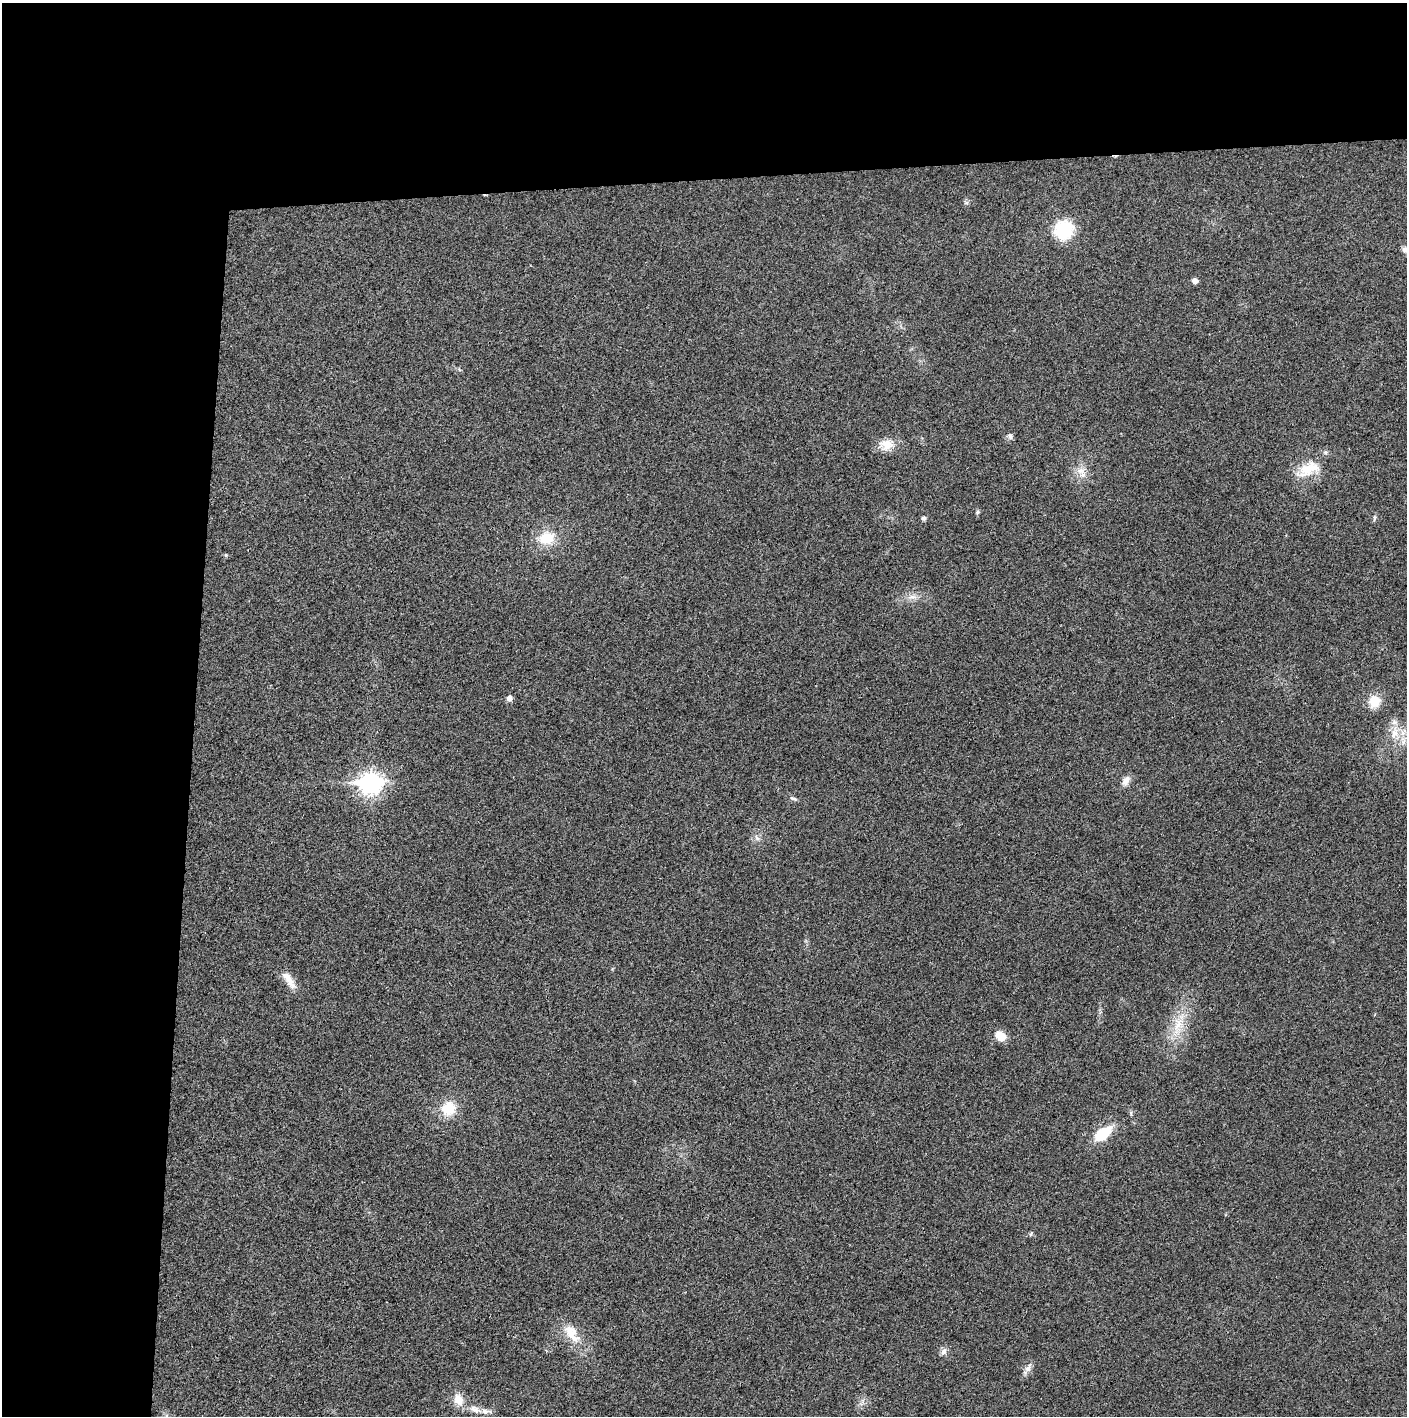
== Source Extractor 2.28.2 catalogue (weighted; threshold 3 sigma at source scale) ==
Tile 1 of 3 x 3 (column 1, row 1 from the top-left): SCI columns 2-1406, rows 2830-4243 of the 4221 x 4244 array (HDU 1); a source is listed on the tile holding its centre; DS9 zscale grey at full resolution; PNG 1409 x 1418 px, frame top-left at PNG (2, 3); no overlay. Shown black and unused: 24% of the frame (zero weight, under 3 of 4 exposures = <1% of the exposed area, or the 3 px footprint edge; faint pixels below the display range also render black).
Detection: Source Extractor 2.28.2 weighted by HDU 2 'WHT'; one run over the whole footprint, this tile lists its part. Background 0.0254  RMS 0.006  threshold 0.0272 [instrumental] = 3 sigma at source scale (4.5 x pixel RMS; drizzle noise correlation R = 1.50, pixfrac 1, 0.05/0.05 arcsec/px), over >= 5 px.
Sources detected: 37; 1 cosmic-ray / hot-pixel residue — not listed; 2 inside a brighter listed object's ellipse — not listed separately; the other 34 listed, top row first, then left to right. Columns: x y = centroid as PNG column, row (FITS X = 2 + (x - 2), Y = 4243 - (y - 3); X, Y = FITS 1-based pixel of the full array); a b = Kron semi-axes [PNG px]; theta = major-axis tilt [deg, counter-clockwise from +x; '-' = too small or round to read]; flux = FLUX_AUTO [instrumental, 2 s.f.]
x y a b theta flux
966 203 6 6 - 1.2
1064 230 20 19 - 31
1405 250 8 7 - 2.8
1195 281 5 5 - 3.9
1010 436 9 6 -62 1.8
886 445 20 14 6 9.1
1308 469 36 18 22 19
1081 472 19 12 -67 7.5
977 512 7 4 88 0.96
923 518 6 5 - 1.4
1374 518 9 4 89 1.3
546 538 19 14 10 17
226 555 5 5 - 0.94
912 597 15 7 -7 4.2
509 698 8 7 - 2.4
1374 701 13 12 - 12
1395 732 24 12 73 11
1126 781 14 8 61 4
370 783 10 8 1 350
793 798 11 5 -23 1.6
757 838 9 6 -45 2.2
289 980 27 9 -56 7.8
1178 1026 36 15 74 20
1000 1036 14 10 -34 7.5
448 1108 16 15 - 16
1103 1133 17 9 37 23
1031 1234 7 3 54 0.86
571 1332 23 16 -47 13
943 1352 11 7 55 2.7
1028 1368 15 7 54 3.7
458 1399 17 13 -66 7.6
862 1401 7 4 71 1.6
475 1409 18 9 -23 5.5
167 1416 7 4 -89 1.3
Isophote crosses this tile's border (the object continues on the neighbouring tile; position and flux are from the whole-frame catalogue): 2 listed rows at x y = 1405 250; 167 1416